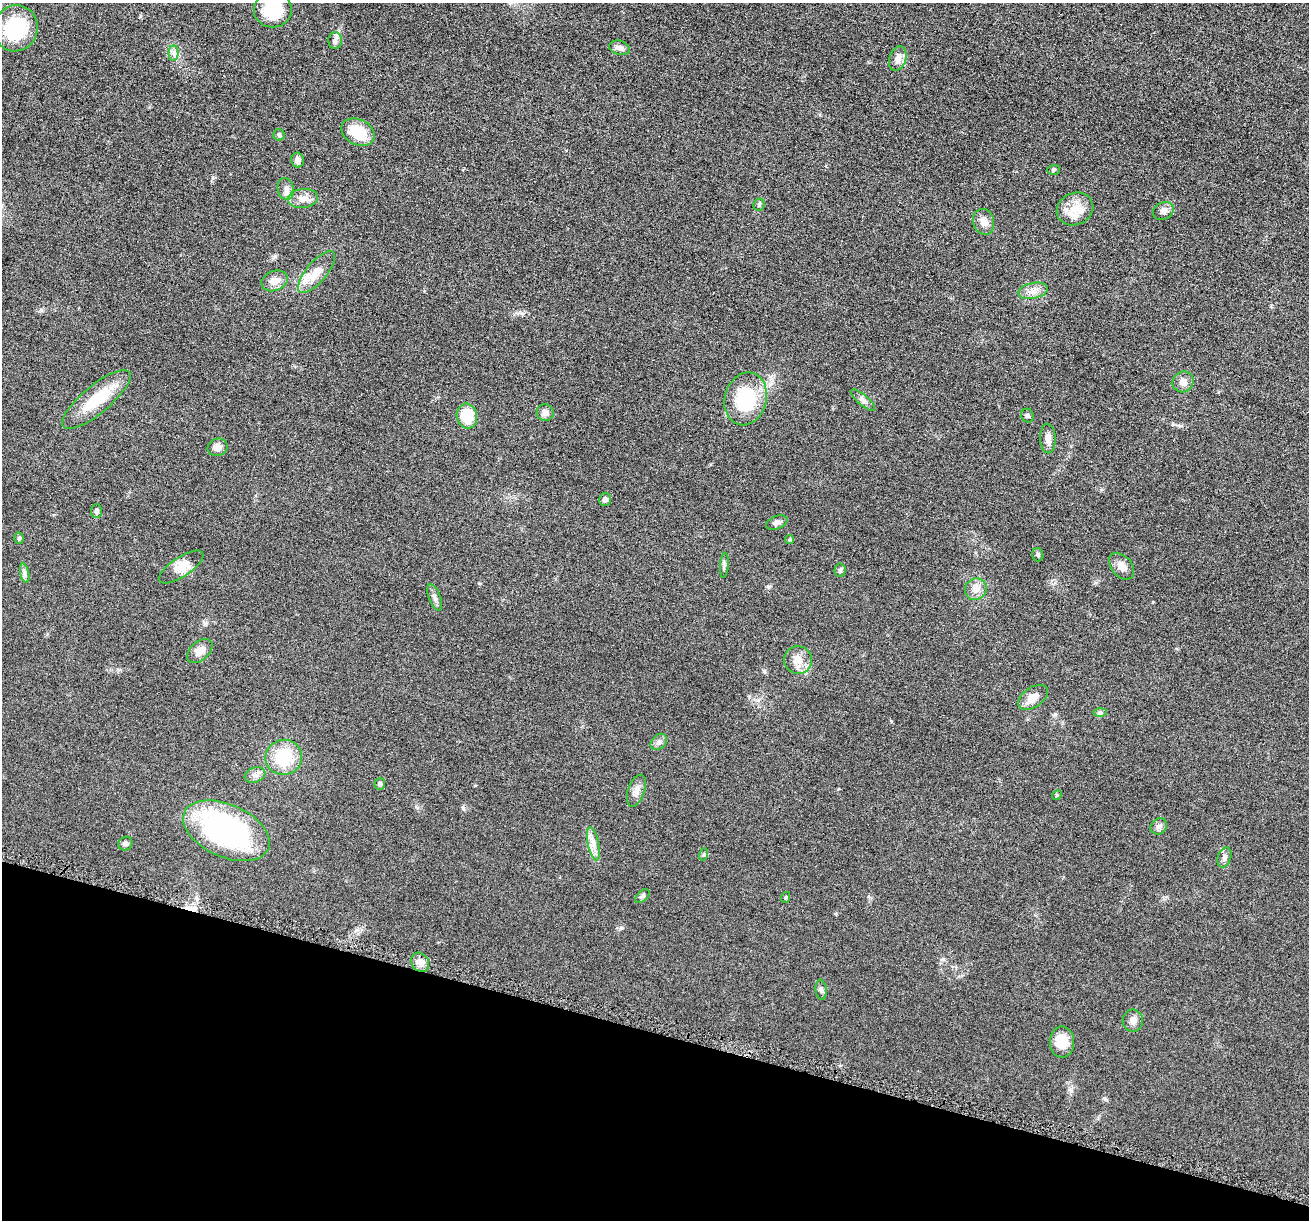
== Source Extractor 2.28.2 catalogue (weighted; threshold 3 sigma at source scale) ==
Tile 15 of 4 x 4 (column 3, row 4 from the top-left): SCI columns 2628-3934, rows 138-1355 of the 5255 x 5272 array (HDU 1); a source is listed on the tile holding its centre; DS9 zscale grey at full resolution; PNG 1311 x 1222 px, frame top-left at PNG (2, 3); each listed source drawn as its Kron ellipse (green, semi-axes under 4 px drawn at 4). Shown black and unused: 15% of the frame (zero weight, under 4 of 8 exposures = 1% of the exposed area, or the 3 px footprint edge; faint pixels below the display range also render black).
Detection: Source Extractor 2.28.2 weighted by HDU 2 'WHT'; one run over the whole footprint, this tile lists its part. Background 0.0528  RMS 0.0086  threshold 0.035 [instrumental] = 3 sigma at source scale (4.09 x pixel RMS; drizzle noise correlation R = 1.36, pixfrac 0.8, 0.05/0.05 arcsec/px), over >= 5 px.
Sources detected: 65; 1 cosmic-ray / hot-pixel residue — neither listed nor drawn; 1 inside a brighter listed object's ellipse — not listed separately; the other 63 listed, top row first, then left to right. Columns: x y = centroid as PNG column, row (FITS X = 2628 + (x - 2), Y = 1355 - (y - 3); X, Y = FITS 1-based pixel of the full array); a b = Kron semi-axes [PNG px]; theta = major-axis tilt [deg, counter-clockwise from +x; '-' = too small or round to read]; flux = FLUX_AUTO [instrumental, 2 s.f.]
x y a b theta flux
273 10 19 17 -1 35
16 28 23 22 - 49
335 41 8 7 - 2.9
620 48 10 7 -15 3.4
173 53 8 5 -90 2.4
898 59 13 8 71 5.9
358 132 18 13 -24 26
279 135 6 5 - 1.5
298 160 7 6 - 4
1053 170 6 5 - 1.2
286 189 11 8 -77 4.1
303 198 15 9 5 6.9
759 205 6 5 - 1.4
1075 209 19 16 25 15
1163 211 11 8 28 4
984 222 13 10 -72 6
317 272 26 10 50 12
275 281 13 10 20 7.1
1033 291 15 8 11 5.8
1183 382 11 10 - 5.3
746 399 27 21 75 52
96 400 43 14 40 31
863 400 15 5 -41 3.3
545 413 8 8 - 3.6
467 416 12 10 -80 23
1027 416 7 6 - 1.6
1048 438 15 8 -88 4.8
218 447 10 8 15 4.8
605 500 6 6 - 2.8
96 511 7 5 88 2
777 523 11 6 21 3.2
19 538 5 4 - 1.3
789 540 4 4 - 1.1
1038 555 6 5 - 1.5
724 565 13 3 86 1.8
1121 566 15 10 -50 6.2
181 567 26 9 34 9.2
840 570 7 5 87 1.5
25 573 10 4 -77 2.3
976 589 11 10 - 5.9
435 597 14 6 -70 3.2
200 651 15 9 42 7
798 660 14 13 - 9.3
1033 697 16 10 35 8.7
1100 712 7 4 1 1.5
659 742 9 7 45 2.9
284 757 18 17 - 34
255 775 11 7 19 3.5
380 784 6 5 - 2.3
636 791 16 8 71 5.1
1057 795 5 4 - 0.95
1159 826 9 7 43 2.8
226 831 46 26 -24 160
125 844 7 6 - 1.9
593 844 17 5 -78 5.7
704 854 6 4 73 1
1224 857 10 6 73 3
642 896 8 5 43 2
786 897 5 3 - 0.89
420 962 10 8 -54 5.8
821 990 10 5 -83 2.2
1133 1021 11 10 - 4.8
1062 1042 16 12 90 15
Isophote crosses this tile's border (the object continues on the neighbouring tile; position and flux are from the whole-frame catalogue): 1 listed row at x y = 273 10
Unlisted compact peaks at least as high as the median listed source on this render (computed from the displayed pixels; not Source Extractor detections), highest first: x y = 621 928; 463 808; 768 586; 891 721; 764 671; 479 583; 275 256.